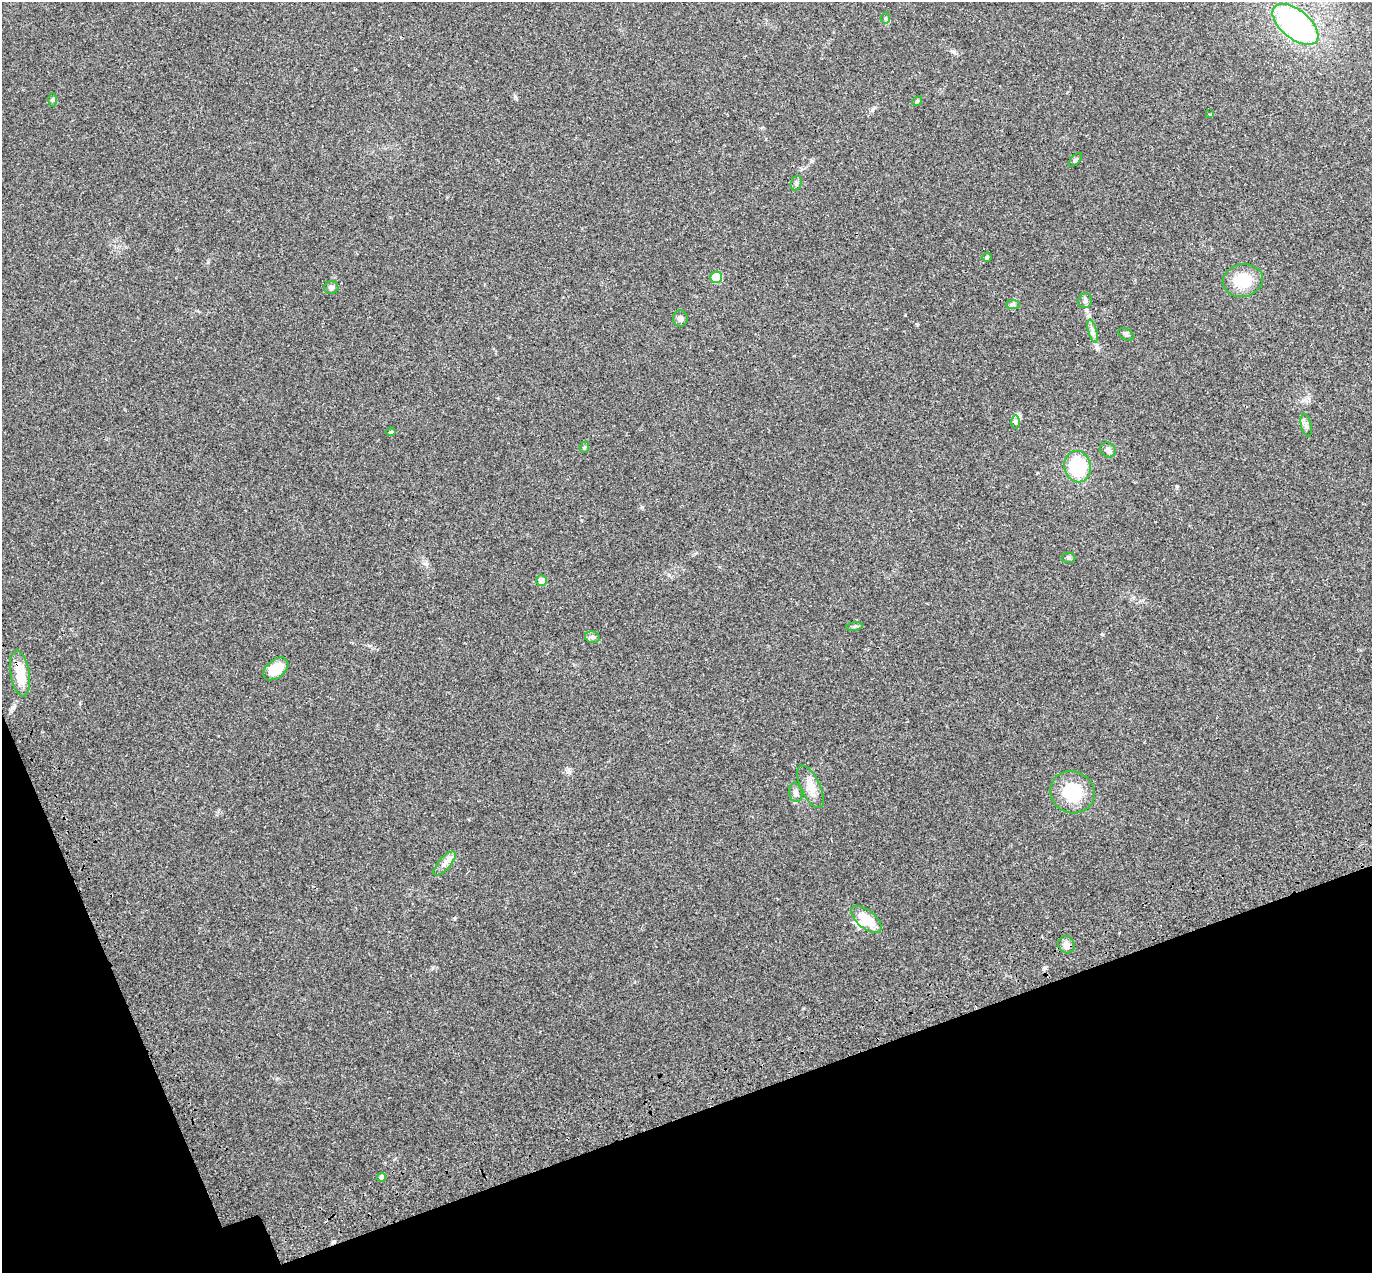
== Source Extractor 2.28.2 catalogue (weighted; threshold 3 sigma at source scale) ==
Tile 14 of 4 x 4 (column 2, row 4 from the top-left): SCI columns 1483-2852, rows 218-1488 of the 5708 x 5573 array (HDU 1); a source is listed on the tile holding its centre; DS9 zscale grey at full resolution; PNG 1374 x 1275 px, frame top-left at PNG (2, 2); each listed source drawn as its Kron ellipse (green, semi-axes under 4 px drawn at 4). Shown black and unused: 17% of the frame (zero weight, under 3 of 4 exposures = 9% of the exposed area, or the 3 px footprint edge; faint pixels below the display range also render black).
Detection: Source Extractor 2.28.2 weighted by HDU 2 'WHT'; one run over the whole footprint, this tile lists its part. Background 0.0407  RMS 0.0036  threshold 0.0164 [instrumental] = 3 sigma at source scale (4.5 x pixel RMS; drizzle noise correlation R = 1.50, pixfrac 1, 0.0396/0.0396 arcsec/px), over >= 5 px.
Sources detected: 36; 1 inside a brighter object's white glare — neither listed nor drawn; the other 35 listed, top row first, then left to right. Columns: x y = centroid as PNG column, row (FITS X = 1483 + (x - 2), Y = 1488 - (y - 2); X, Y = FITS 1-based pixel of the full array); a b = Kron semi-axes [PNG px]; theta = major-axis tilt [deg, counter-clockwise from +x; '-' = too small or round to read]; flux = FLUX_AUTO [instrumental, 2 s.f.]
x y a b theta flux
885 18 6 4 89 0.41
1295 24 27 14 -39 80
53 100 6 4 89 0.57
917 101 5 4 - 0.48
1209 114 3 3 - 0.42
1075 160 8 4 45 0.63
796 183 7 5 70 0.76
987 257 4 4 - 0.44
716 277 6 5 - 16
1243 281 20 16 11 10
331 288 7 6 - 1
1085 301 7 6 - 0.96
1013 305 7 4 0 0.69
680 318 8 7 - 1.2
1093 331 12 3 -75 1.2
1126 334 8 5 -33 0.83
1016 422 7 4 -90 0.72
1306 425 11 5 -76 1.2
391 432 4 4 - 0.35
585 447 6 4 70 0.47
1108 450 8 7 - 1.4
1077 467 16 13 -80 24
1068 558 7 5 -2 0.63
542 581 5 5 - 4.5
854 626 8 4 9 0.67
592 637 7 5 -13 0.94
276 669 14 9 38 8.1
20 674 23 9 -81 8.8
810 787 23 9 -64 4.2
1072 792 22 21 - 16
796 793 10 6 -76 1.5
444 863 15 6 49 2.1
866 919 18 9 -40 8.4
1066 945 9 8 - 2.1
382 1177 4 4 - 1.6
Overlapping masked pixels (flux is a lower limit): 1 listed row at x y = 20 674
Isophote crosses this tile's border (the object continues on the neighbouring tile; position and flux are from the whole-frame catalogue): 1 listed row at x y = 1295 24
Unlisted compact peaks at least as high as the median listed source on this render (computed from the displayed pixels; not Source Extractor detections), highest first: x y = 642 507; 1089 317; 1102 634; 13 707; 515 97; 1177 486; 917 324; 669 575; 872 110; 905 315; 455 918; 569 772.